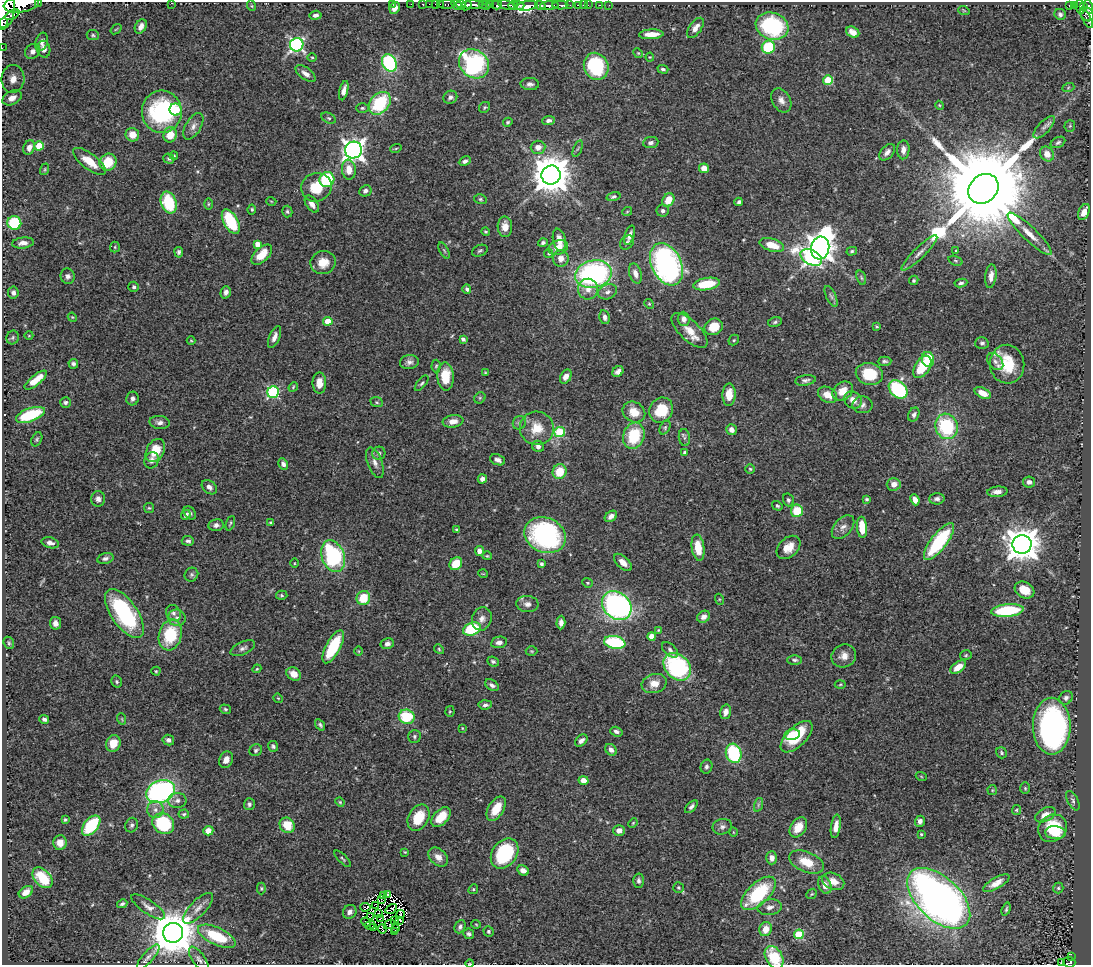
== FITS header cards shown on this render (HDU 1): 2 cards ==
NAXIS1  =                 1089
NAXIS2  =                  963

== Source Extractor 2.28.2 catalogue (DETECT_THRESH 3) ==
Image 1089 x 963 px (HDU 1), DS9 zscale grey, 1 PNG px = 1 image px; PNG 1093 x 967 px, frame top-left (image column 1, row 963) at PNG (2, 2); each listed source drawn as its Kron ellipse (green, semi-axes under 4 px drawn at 4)
Background 0.497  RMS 0.022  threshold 0.0667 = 3 sigma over >= 5 px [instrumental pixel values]
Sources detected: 450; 8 with non-positive FLUX_AUTO (blend fragments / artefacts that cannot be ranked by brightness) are neither listed nor drawn; the other 442 listed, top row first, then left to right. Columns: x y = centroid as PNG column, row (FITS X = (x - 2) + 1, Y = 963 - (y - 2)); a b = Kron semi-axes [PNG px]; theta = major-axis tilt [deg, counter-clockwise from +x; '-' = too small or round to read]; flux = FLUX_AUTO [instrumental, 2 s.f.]
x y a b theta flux
38 2 3 2 - 33
171 3 3 2 - 3.2
21 4 18 8 9 1400
392 4 3 2 - 7.9
411 4 2 2 - 8.2
423 4 3 3 - 14
429 4 2 2 - 7.7
435 4 2 2 - 5.7
440 4 2 2 - 9.2
447 5 8 3 0 50
457 5 6 4 -29 330
461 5 4 4 - 330
472 5 11 3 0 690
482 5 4 2 - 22
486 5 5 3 - 78
490 5 4 3 - 81
497 5 5 3 - 130
507 5 9 4 -15 220
513 5 4 3 - 140
519 5 5 2 - 160
540 5 5 3 - 200
560 5 8 3 -2 140
569 5 3 2 - 48
578 5 4 3 - 28
583 5 2 2 - 7.5
588 5 2 2 - 6.1
600 5 2 2 - 5.5
609 5 2 2 - 3.9
252 6 5 3 - 1.4
466 6 6 2 27 140
527 6 11 4 7 1200
549 6 9 4 5 600
1070 6 4 4 - 60
1074 6 4 3 - 72
1084 6 4 2 - 9.2
1080 7 7 3 -77 120
1089 7 7 4 -76 240
395 8 6 5 - 12
5 10 18 10 83 2100
964 11 6 3 -20 1.5
1060 14 6 5 - 4
1087 14 8 6 -52 130
12 15 8 3 31 250
316 15 6 4 9 5.3
1087 19 10 3 -61 81
3 24 6 3 72 240
141 26 7 5 59 9.3
772 26 17 13 -20 140
695 28 11 6 55 11
116 29 6 3 37 1.5
853 32 7 5 -29 9.5
651 34 12 5 3 19
93 35 6 5 - 2.4
42 42 9 6 70 7.5
297 45 7 6 - 360
768 47 7 6 - 79
2 48 2 2 - 3.1
44 49 8 6 -80 13
32 51 8 7 - 10
638 53 5 4 - 1.7
312 57 5 3 - 1.5
650 57 4 4 - 1.4
389 63 9 7 -61 160
474 64 16 13 -39 200
596 66 14 12 -66 130
663 69 5 4 - 3.4
306 73 11 6 -35 8.5
13 79 14 11 83 19
828 80 5 5 - 61
530 84 9 6 -2 5.6
1068 88 6 4 20 2.1
344 91 10 4 77 8.6
450 97 7 6 - 5.1
12 98 10 6 26 11
781 100 13 9 -60 9.8
380 103 13 9 49 95
939 105 4 3 - 1.4
484 107 6 5 - 2.4
362 108 6 4 0 2.6
176 110 6 6 - 100
162 112 21 20 - 160
329 118 7 5 -27 2.7
548 120 6 4 7 4.9
508 122 5 4 - 2.3
193 126 15 7 59 9.3
1070 126 6 5 - 2.3
1044 127 14 6 47 6.6
132 135 7 6 - 19
170 135 8 6 73 27
1058 142 8 5 28 3.4
651 143 7 5 9 4.8
39 146 5 4 - 37
29 147 7 5 67 9.2
538 147 7 6 - 10
396 148 6 3 20 1.5
578 149 9 3 68 1.9
353 150 8 8 - 1100
903 150 9 6 86 7.9
887 152 9 6 48 7.3
1047 154 8 6 -58 15
174 155 4 3 - 1.6
169 159 5 5 - 2.7
89 161 20 8 -37 30
465 161 6 4 27 5.1
108 162 9 8 - 39
704 168 5 5 - 15
45 169 6 4 72 1.8
349 170 10 7 -83 18
551 175 9 9 - 4400
327 179 8 7 - 110
316 187 15 14 - 38
983 189 16 13 43 45000
365 191 6 5 - 5.3
613 197 7 4 16 2.9
480 199 6 5 - 2.7
668 200 7 5 60 26
271 201 5 3 - 1.2
169 202 11 7 -71 80
739 202 4 3 - 3.7
208 204 6 4 89 1.8
312 204 9 5 -56 8
252 209 5 4 - 2.3
663 211 6 6 - 4.4
287 212 6 5 - 2.8
627 212 5 3 - 1.3
1084 212 8 5 65 13
231 222 13 7 -61 79
14 223 7 6 - 100
505 227 10 7 -89 16
485 232 4 4 - 1.8
1029 234 30 7 -44 22
630 235 10 4 71 7.5
559 240 11 6 -78 14
23 243 11 5 6 8.3
543 243 5 4 - 3.3
627 243 8 6 48 3.9
257 244 4 4 - 11
772 245 12 6 -18 27
115 247 5 5 - 2
558 247 10 7 18 14
820 248 11 9 76 1700
444 251 9 4 -63 2.2
480 251 8 5 23 3.2
852 251 5 4 - 2.4
956 251 4 3 - 1.3
179 252 5 4 - 3.1
549 253 4 4 - 1.7
919 253 24 5 44 11
262 255 12 7 44 24
811 257 11 7 -29 440
561 258 8 8 - 11
955 261 7 4 -20 2.4
323 263 13 11 17 22
666 264 22 15 -64 400
635 273 10 6 -73 9.5
593 274 18 13 12 320
68 276 8 7 - 5.5
991 276 12 5 84 8.9
861 278 7 4 -71 2.6
914 280 5 4 - 2.6
961 283 6 3 8 3.2
706 284 13 6 9 53
134 287 5 5 - 3
467 289 5 4 - 3.5
588 289 10 10 - 14
226 292 6 5 - 5.7
608 292 10 7 22 6.4
13 293 6 5 - 4.9
831 296 11 5 -64 4.2
649 304 5 4 - 1.8
72 317 5 3 - 1.5
605 317 7 5 -79 5.2
684 319 7 6 - 8
328 321 4 4 - 34
775 322 7 4 12 2.9
877 326 4 4 - 2.1
714 327 9 8 - 33
690 331 23 10 -44 24
29 335 4 3 - 1.1
275 337 11 5 68 8.3
13 338 7 6 - 2.8
463 339 4 3 - 5.2
734 340 6 4 47 2.1
191 341 4 4 - 1.5
982 343 6 6 - 3.9
928 359 7 6 - 66
885 361 7 4 2 3
995 361 10 6 -51 6.2
409 362 9 7 10 6.2
73 364 5 4 - 4.1
1007 364 19 17 -83 52
436 366 6 4 86 2.2
922 367 12 7 58 51
618 371 6 5 - 5.7
485 373 4 3 - 1.4
869 374 14 11 -15 48
445 377 14 8 -88 38
566 377 7 5 60 9.7
36 380 13 5 39 21
805 380 10 5 9 4.5
319 383 10 7 -89 15
422 383 9 4 50 3.2
293 387 5 4 - 1.8
898 389 10 7 -43 150
843 391 11 8 37 18
273 392 6 5 - 160
983 393 9 5 -27 16
729 395 11 6 88 24
827 395 10 7 -30 16
480 398 6 5 - 2.5
133 399 7 6 - 5.2
853 400 9 8 - 12
66 402 5 5 - 4
377 402 6 5 - 2.5
862 405 10 8 0 6.4
661 410 13 11 62 53
634 412 12 10 -32 24
30 415 15 6 20 74
914 415 7 5 64 4.7
453 421 10 6 8 12
160 422 10 6 -4 6.3
519 423 7 6 - 4.1
946 426 13 11 -71 110
665 427 7 5 64 2.8
537 428 17 17 - 31
731 430 5 5 - 7.8
560 432 5 5 - 81
634 436 13 10 71 68
684 438 9 5 -84 3.5
37 439 7 5 62 2.7
538 446 6 5 - 6.3
155 451 12 8 61 31
685 452 4 4 - 3.6
379 453 6 6 - 4.2
152 460 8 7 - 6.2
498 460 8 5 -22 5.9
375 463 16 7 -70 9.4
283 464 6 4 -60 5.3
750 469 4 4 - 2
560 471 7 7 - 32
482 479 5 4 - 7.2
1029 482 6 5 - 6.8
894 484 7 6 - 11
209 487 8 6 -40 6.6
997 492 10 5 4 11
98 499 8 7 - 6.7
867 499 3 3 - 2.3
937 499 7 5 2 4.9
788 500 6 5 - 3.7
915 500 6 4 -65 9.7
777 506 5 4 - 2.7
149 508 5 5 - 2.1
797 511 6 6 - 42
190 513 7 5 -53 4.4
186 515 5 4 - 6.4
611 516 7 5 35 7.4
271 522 4 3 - 1.8
230 523 7 3 70 1.8
216 525 7 6 - 5.1
843 527 14 8 48 9.8
862 527 11 5 -85 31
457 530 4 3 - 2.2
545 535 21 17 -25 240
188 541 6 5 - 3.4
939 542 22 8 53 120
50 543 9 5 -14 7.3
1022 544 9 9 - 3100
789 547 13 9 42 20
698 548 13 6 -81 31
479 551 5 4 - 7.6
333 556 16 11 -69 170
487 556 5 4 - 1.7
105 558 8 5 15 4.9
623 562 11 6 -43 9.8
294 563 4 3 - 1.2
456 564 7 5 46 36
541 564 4 3 - 3.2
483 574 5 3 - 1.2
191 575 7 6 - 3.3
587 583 5 4 - 1.8
1024 590 10 8 -29 23
282 595 5 4 - 2.4
363 598 7 6 - 41
719 599 5 3 - 1.6
527 604 11 8 -4 8
617 606 16 13 -43 470
1007 611 16 6 6 93
124 613 28 13 -55 170
173 613 8 7 - 5.5
704 617 7 5 38 7.8
177 618 9 8 - 8
482 619 12 9 72 10
55 623 6 5 - 7.2
561 623 7 4 87 7.2
472 629 9 6 21 83
658 630 4 3 - 1.5
170 635 16 11 76 69
652 636 4 4 - 19
499 642 8 5 10 6.6
615 642 11 6 -11 130
9 643 6 5 - 2.5
387 644 6 5 - 6.1
333 647 18 7 62 77
243 648 13 6 24 5.7
439 649 5 4 - 1.9
670 650 10 5 -43 4.7
359 651 5 3 - 1.3
532 651 6 5 - 1.9
966 655 6 4 15 2.1
844 656 12 11 - 13
795 660 7 5 0 3.2
493 661 6 5 - 3.4
677 667 15 12 -46 170
958 667 9 5 37 20
257 669 4 4 - 1.7
156 671 4 4 - 1.7
294 674 8 6 -31 14
117 682 6 5 - 2.5
654 684 12 9 15 18
840 684 5 3 - 1.5
492 685 7 5 -34 5.2
278 698 5 4 - 1.4
1066 698 7 6 - 4.8
485 705 7 4 5 4.1
225 709 6 4 -17 2.7
450 711 5 4 - 1.8
726 712 7 5 75 8.5
407 717 8 7 - 62
44 719 5 4 - 3.8
122 719 6 3 -72 1.7
320 725 6 4 -56 3.2
1052 726 28 19 -90 410
462 728 4 3 - 1.2
616 732 6 4 -18 4.9
792 734 8 5 9 14
414 736 6 6 - 3.2
797 737 20 9 44 59
168 740 6 5 - 5
581 741 7 5 44 7.3
113 743 8 7 - 25
273 746 5 5 - 3.6
256 750 6 5 - 3.2
611 750 6 5 - 7.6
734 753 10 7 -74 98
1002 753 6 5 - 2.4
226 760 8 6 63 10
706 767 7 6 - 4.1
921 776 5 3 - 1.4
583 780 5 4 - 13
1025 788 6 5 - 2.2
992 790 5 5 - 1.9
160 792 15 10 20 340
177 800 9 7 4 6.9
1073 801 10 5 -63 3.8
340 802 5 4 - 1.7
249 804 6 5 - 4.1
758 805 7 4 72 3.2
691 807 8 4 45 4.2
496 809 13 7 59 30
155 810 8 8 - 7.9
1016 810 5 4 - 2
184 814 5 4 - 2.4
1045 815 11 6 29 14
441 817 12 7 47 33
418 818 14 10 60 41
65 820 4 4 - 2.2
920 821 5 5 - 5.6
633 823 5 4 - 1.6
163 824 11 9 -36 100
132 825 7 6 - 3.7
287 825 8 7 - 34
91 826 12 7 50 95
836 826 12 5 82 12
722 827 10 7 12 6
798 827 11 7 55 22
1052 828 15 13 34 61
619 830 5 5 - 9
208 831 5 5 - 13
733 832 5 3 - 1.1
1055 833 10 6 -3 24
921 834 3 3 - 1.9
60 843 7 7 - 13
405 852 3 3 - 1.3
505 853 16 12 55 110
438 857 11 8 -43 12
772 858 6 5 - 8.9
343 859 11 3 -45 2.5
807 862 18 10 -22 33
523 870 6 4 -28 8.6
42 878 12 7 -48 53
639 881 7 5 -88 4
833 881 11 8 -23 15
996 883 15 5 30 12
825 885 9 6 -68 11
261 888 6 4 90 1.9
678 888 5 5 - 2.4
1058 888 5 5 - 2.5
473 889 5 4 - 1.9
26 892 8 5 34 9.9
758 893 21 10 43 110
388 894 4 3 - 2.2
812 894 6 4 42 2
383 896 4 2 - 1.7
939 898 38 21 -43 1000
381 900 4 2 - 0.42
122 904 5 4 - 2.9
376 905 4 2 - 1.3
148 907 20 7 -34 9.7
365 907 5 2 - 2
770 907 12 7 7 8.7
198 908 20 8 47 13
391 909 6 2 32 1.9
1006 909 7 3 72 2.2
350 912 7 6 - 6.8
379 913 4 2 - 0.33
401 914 4 3 - 3.2
370 917 3 2 - 0.036
380 919 4 2 - 1.5
395 920 2 2 - 0.59
399 920 3 2 - 1.8
366 922 5 2 - 0.71
389 924 6 2 28 0.47
476 924 5 3 - 1.2
370 925 5 2 - 2.8
460 927 7 5 65 3.8
374 928 2 2 - 3.7
396 928 2 2 - 0.8
382 929 5 2 - 1.9
766 929 7 6 - 19
394 931 2 2 - 1.5
489 931 5 5 - 2.8
173 933 10 10 - 6900
469 934 5 5 - 3.9
799 934 5 5 - 73
217 936 20 8 -25 67
148 957 16 5 48 6.7
774 957 12 8 -61 58
1071 957 2 2 - 2.8
199 959 15 6 -55 6.4
1062 962 3 2 - 2.5
1069 962 6 5 - 84
470 963 4 2 - 1.3
At the frame edge (FLAGS 8, measured only in part): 11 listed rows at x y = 38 2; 171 3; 21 4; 1089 7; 5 10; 3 24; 2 48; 774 957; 1062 962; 1069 962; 470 963
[8 non-positive-flux detections neither listed nor drawn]